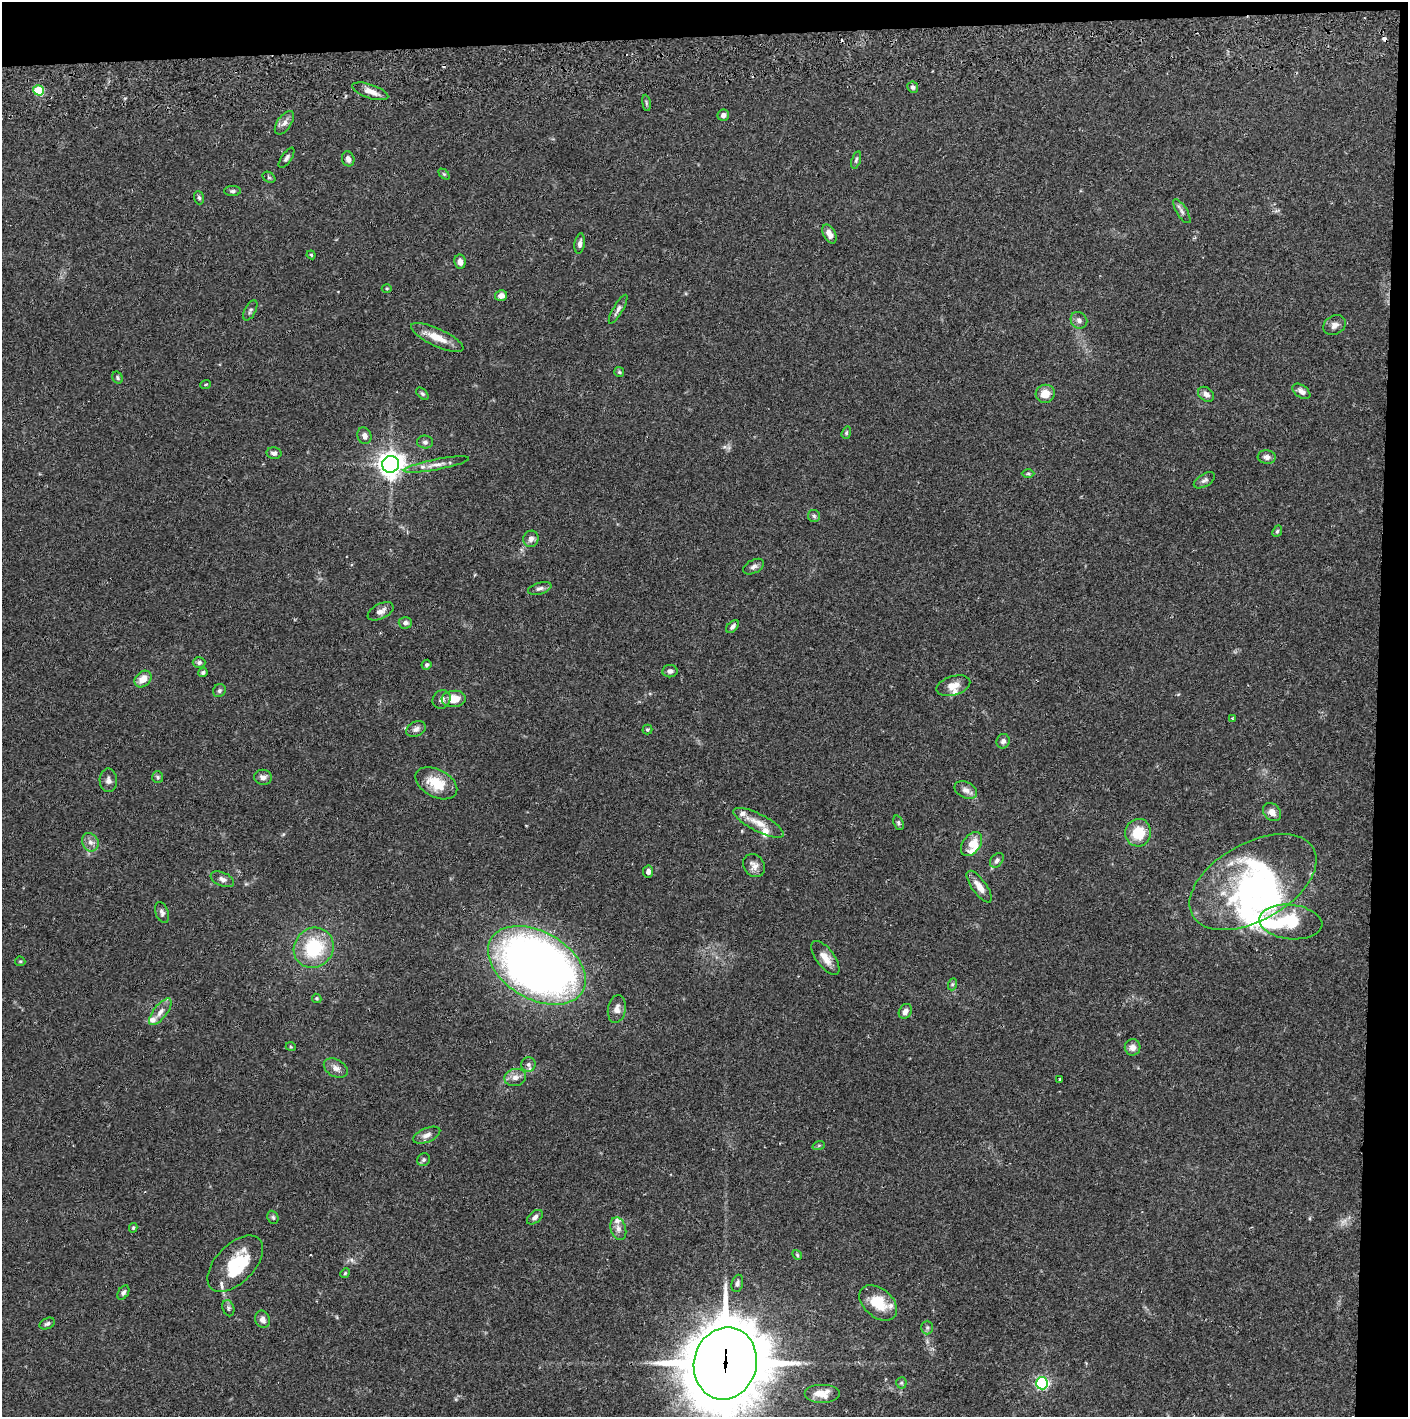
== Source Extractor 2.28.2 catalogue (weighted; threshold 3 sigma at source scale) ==
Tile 3 of 3 x 3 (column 3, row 1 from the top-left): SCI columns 2816-4221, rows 2888-4302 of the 4228 x 4360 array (HDU 1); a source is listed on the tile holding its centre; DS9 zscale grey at full resolution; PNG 1410 x 1419 px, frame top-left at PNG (2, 2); each listed source drawn as its Kron ellipse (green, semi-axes under 4 px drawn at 4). Shown black and unused: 5% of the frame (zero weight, under 2 of 3 exposures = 3% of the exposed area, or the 3 px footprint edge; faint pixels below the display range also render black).
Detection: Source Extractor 2.28.2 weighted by HDU 2 'WHT'; one run over the whole footprint, this tile lists its part. Background 0.0687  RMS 0.0048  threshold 0.0217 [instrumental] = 3 sigma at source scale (4.5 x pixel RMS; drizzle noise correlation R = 1.50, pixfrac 1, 0.05/0.05 arcsec/px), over >= 5 px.
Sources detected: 136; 5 inside a brighter object's white glare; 4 cosmic-ray / hot-pixel residue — neither listed nor drawn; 10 inside a brighter listed object's ellipse — not listed separately; the other 117 listed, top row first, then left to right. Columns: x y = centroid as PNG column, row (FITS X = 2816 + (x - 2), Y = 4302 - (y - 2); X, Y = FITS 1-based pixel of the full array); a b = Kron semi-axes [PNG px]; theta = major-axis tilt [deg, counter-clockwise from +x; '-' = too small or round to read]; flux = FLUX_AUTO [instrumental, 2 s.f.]
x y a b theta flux
913 87 6 5 - 1.2
38 90 5 5 - 19
370 91 19 7 -19 4.1
646 103 8 4 -82 0.8
723 115 6 5 - 2.1
284 123 13 7 55 2.5
287 158 12 5 56 1.3
348 159 7 6 - 2.2
856 160 9 4 73 0.93
444 174 6 4 -44 0.63
269 177 7 5 -31 0.84
232 191 8 5 0 1
199 198 7 5 -72 0.9
1182 211 14 5 -58 1.7
829 234 10 6 -61 3.6
580 244 10 5 81 2
311 255 4 3 - 0.5
460 262 7 5 -80 2.7
387 288 5 3 - 0.51
501 296 6 5 - 3.2
618 309 16 5 60 2
250 310 11 5 63 1.2
1079 320 9 7 -47 1.8
1334 325 12 9 30 2.5
437 337 28 9 -25 7.7
619 372 5 5 - 0.63
118 378 6 5 - 0.82
206 384 5 2 - 0.49
1301 391 10 6 -36 2.6
422 394 7 4 -45 0.84
1045 394 9 9 - 5.8
1206 394 9 6 -37 2.5
846 433 6 4 72 0.71
364 436 8 7 - 1.9
425 442 8 6 -2 1.4
274 453 7 5 -11 1.5
1267 457 9 6 -6 2.1
391 464 8 8 - 420
436 465 33 5 11 4.4
1028 474 6 4 0 0.74
1204 480 12 6 31 1.5
814 516 6 6 - 1.1
1277 531 6 4 67 0.71
531 539 8 7 - 1.9
754 567 11 6 28 1.7
540 588 12 5 16 1.6
381 611 14 7 27 2.8
405 623 6 6 - 1.6
733 626 8 5 45 1.5
199 662 6 5 - 1.3
426 665 5 4 - 0.81
670 671 7 6 - 1.7
203 672 4 4 - 0.92
143 679 9 7 43 4.7
953 686 17 9 16 4.8
219 691 7 6 - 1.1
442 699 10 8 49 2.1
454 699 12 8 5 7.7
1232 718 4 2 - 0.4
416 729 10 7 27 1.9
647 729 5 5 - 0.84
1003 741 7 6 - 1.9
158 777 6 5 - 0.8
263 777 9 7 -6 2.3
108 780 12 8 -88 2.2
436 783 22 13 -28 12
966 790 12 8 -26 2.5
1272 812 10 8 -48 3.2
759 823 28 8 -27 6.4
898 823 7 5 -70 0.88
1138 833 14 13 - 13
90 842 9 8 - 2.4
972 844 14 8 53 6
997 860 8 5 49 1.4
754 866 12 10 -51 2.9
648 872 6 5 - 2.1
222 879 12 6 -23 2.1
1253 882 69 39 29 73
979 887 19 7 -54 4.7
162 912 11 6 -70 1.6
1291 922 32 17 -6 21
314 948 21 19 47 30
825 958 20 9 -53 5.3
20 961 5 4 - 0.6
537 965 53 33 -30 450
953 984 6 4 70 0.77
317 998 5 4 - 0.58
617 1009 14 9 80 3
905 1011 8 6 57 2.5
160 1012 16 6 52 3.2
291 1047 5 3 - 0.42
1133 1047 8 8 - 3.1
528 1064 7 7 - 1.6
336 1068 13 8 -30 2.9
515 1077 11 8 11 2.9
1060 1079 3 3 - 0.69
427 1135 14 7 22 2.6
819 1145 6 4 19 0.59
423 1160 7 6 - 1.1
273 1217 7 5 -68 0.88
535 1217 9 5 40 1.7
133 1228 5 3 - 0.63
618 1229 11 7 -74 2.5
797 1255 5 4 - 0.63
235 1264 34 19 46 23
345 1273 5 4 - 0.62
737 1283 9 5 75 1.4
123 1292 8 5 58 1.2
878 1303 21 14 -40 15
228 1308 8 5 -74 1.1
262 1319 9 7 -68 2.2
47 1324 8 5 25 1.2
927 1328 7 5 90 1
725 1363 36 31 75 3700
901 1383 5 5 - 0.77
1042 1383 6 6 - 93
822 1394 18 9 0 5.4
Overlapping masked pixels (flux is a lower limit): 1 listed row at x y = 725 1363
Isophote crosses this tile's border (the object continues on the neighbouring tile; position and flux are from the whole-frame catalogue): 1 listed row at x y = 725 1363